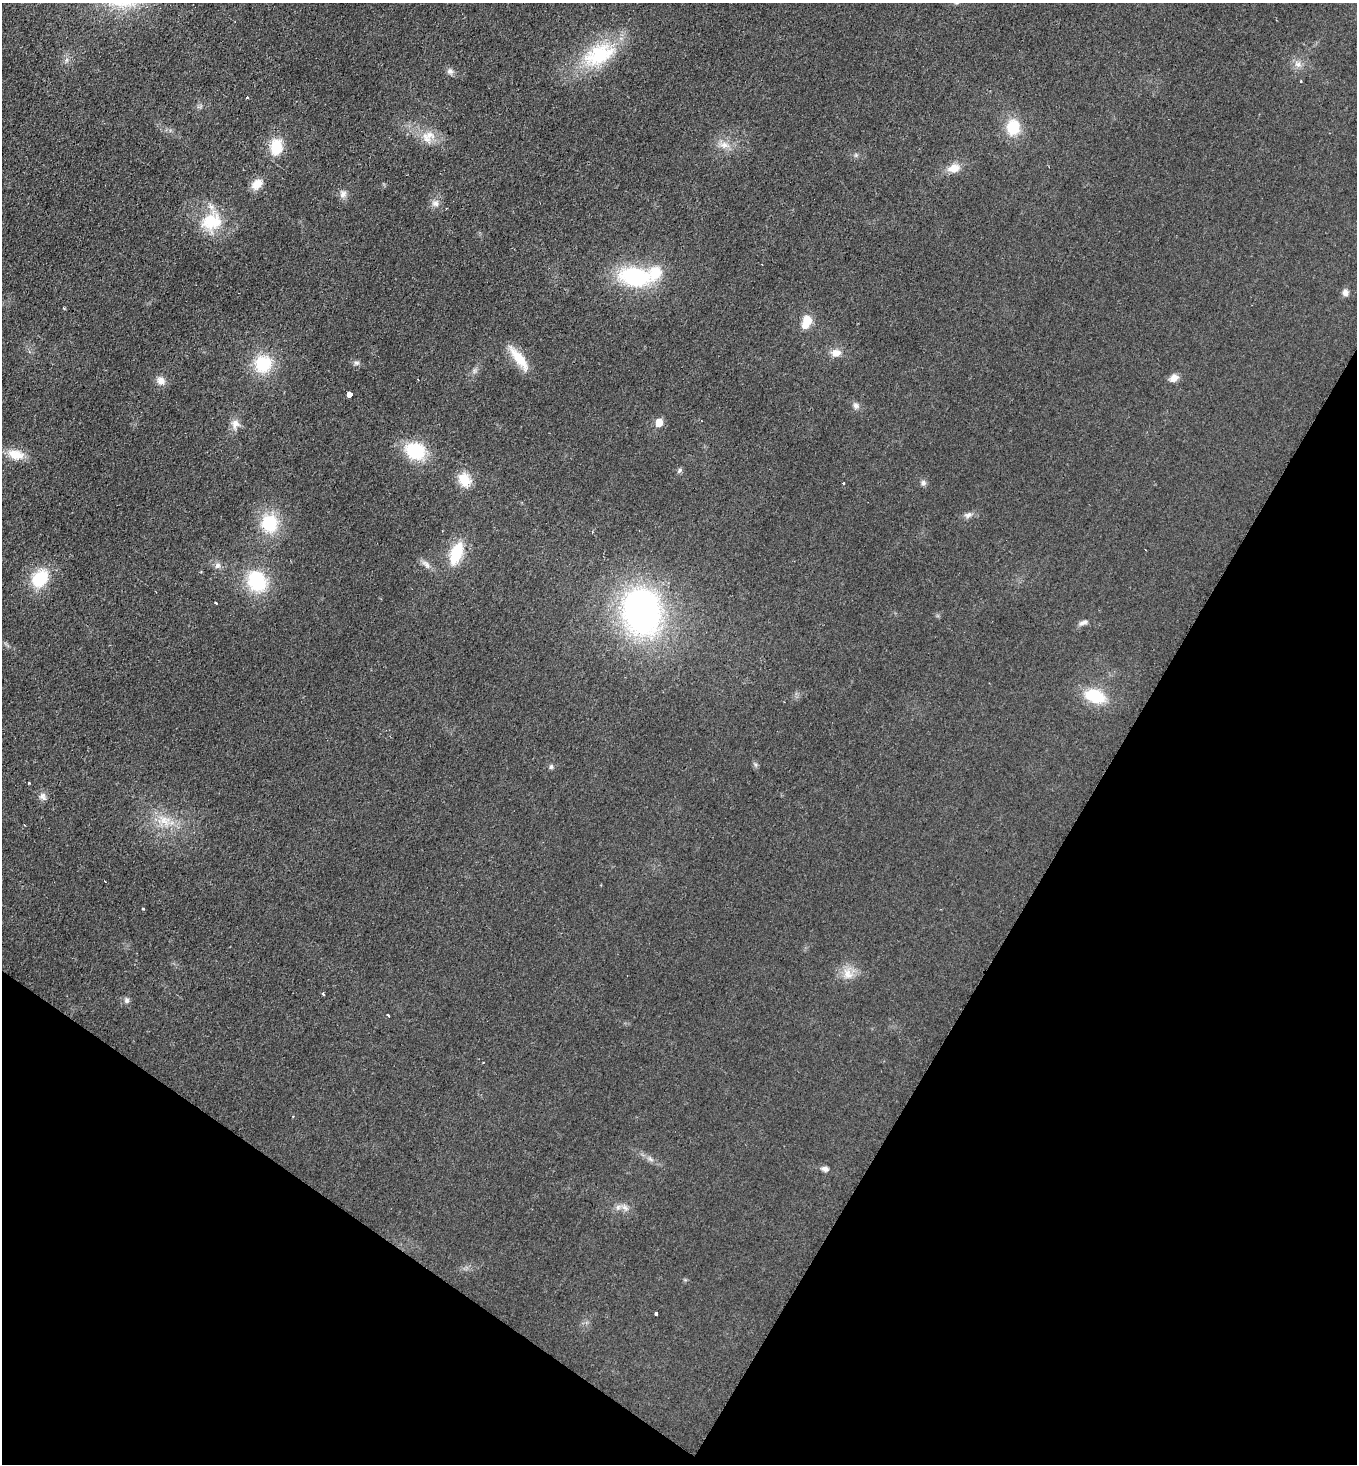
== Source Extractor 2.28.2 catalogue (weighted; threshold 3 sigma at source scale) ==
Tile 15 of 4 x 4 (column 3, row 4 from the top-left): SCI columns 2864-4218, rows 9-1470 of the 5866 x 5858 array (HDU 1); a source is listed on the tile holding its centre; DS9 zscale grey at full resolution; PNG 1359 x 1466 px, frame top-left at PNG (2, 3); no overlay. Shown black and unused: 28% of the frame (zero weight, under 2 of 3 exposures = <1% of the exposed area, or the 3 px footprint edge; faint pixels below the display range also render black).
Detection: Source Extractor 2.28.2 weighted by HDU 2 'WHT'; one run over the whole footprint, this tile lists its part. Background 0.025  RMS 0.0061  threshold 0.0273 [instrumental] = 3 sigma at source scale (4.5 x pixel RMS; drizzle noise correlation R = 1.50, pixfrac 1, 0.05/0.05 arcsec/px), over >= 5 px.
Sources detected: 59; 1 cosmic-ray / hot-pixel residue — not listed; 2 inside a brighter listed object's ellipse — not listed separately; the other 56 listed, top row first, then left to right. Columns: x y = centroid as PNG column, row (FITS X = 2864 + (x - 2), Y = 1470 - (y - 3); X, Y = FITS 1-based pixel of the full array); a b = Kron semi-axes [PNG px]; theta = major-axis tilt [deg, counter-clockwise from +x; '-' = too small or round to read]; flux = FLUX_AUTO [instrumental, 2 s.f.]
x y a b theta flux
599 55 47 26 26 42
66 60 7 4 71 1.2
1298 64 10 7 -2 3.1
450 71 9 8 - 2.3
247 97 3 3 - 0.62
1013 127 15 12 82 19
429 135 16 12 -10 8.5
724 145 12 9 5 4.9
276 147 14 10 83 20
954 168 15 10 13 6.8
257 184 14 10 43 6.9
343 194 10 9 - 3
435 203 10 8 -1 2.8
211 221 28 23 13 25
634 277 33 19 -10 57
1345 292 8 7 - 2.7
808 319 11 9 -45 6.6
836 353 12 9 5 5.1
519 359 35 10 -53 13
356 363 8 5 5 1.5
263 364 21 20 - 24
1174 378 11 8 40 4.1
161 381 11 10 - 4.1
350 394 4 3 - 110
856 405 9 7 -17 2.2
659 422 7 6 - 8.9
235 424 13 11 73 4.5
415 451 21 17 -19 29
16 454 22 12 -13 9.6
679 471 8 5 53 1.2
464 480 16 12 -56 12
923 483 8 7 - 1.7
844 484 3 3 - 2
968 515 11 7 26 2.4
269 523 18 17 - 28
456 553 24 11 70 24
426 564 16 6 -48 3.2
217 565 8 8 - 2.3
40 578 20 15 47 23
257 581 24 20 -62 34
216 603 3 3 - 1.5
642 611 43 34 -81 200
1083 623 13 5 19 2.3
1095 696 20 12 -19 26
551 767 7 5 89 1.2
29 783 3 3 - 1.6
43 796 11 7 -85 2.6
165 820 17 13 -24 10
143 908 3 2 - 1
848 974 16 12 -77 7.3
323 994 3 2 - 1.7
126 1000 8 7 - 1.8
388 1015 3 3 - 2.3
825 1169 8 6 -10 2.2
625 1207 10 6 -52 2.5
656 1314 3 3 - 13